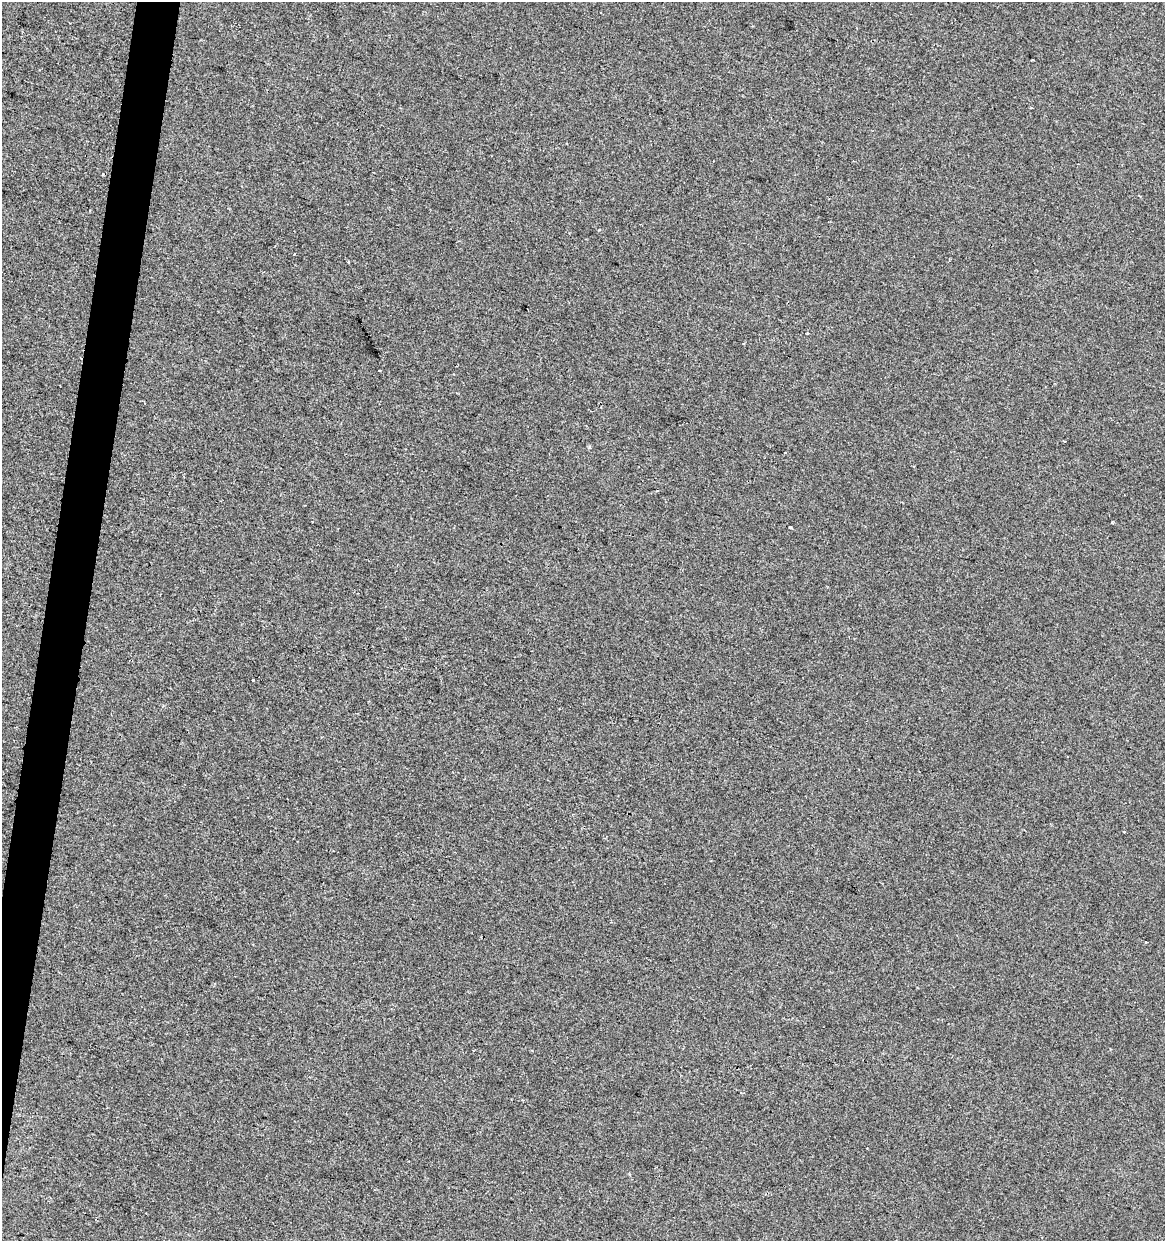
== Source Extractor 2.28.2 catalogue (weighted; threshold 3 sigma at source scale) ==
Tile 7 of 4 x 4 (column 3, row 2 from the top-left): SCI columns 2610-3772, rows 2477-3715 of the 5159 x 4960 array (HDU 1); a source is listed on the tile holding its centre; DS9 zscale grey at full resolution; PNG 1167 x 1243 px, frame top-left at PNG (2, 2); no overlay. Shown black and unused: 3% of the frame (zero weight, under 2 of 3 exposures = <1% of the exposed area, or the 3 px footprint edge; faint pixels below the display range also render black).
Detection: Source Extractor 2.28.2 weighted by HDU 2 'WHT'; one run over the whole footprint, this tile lists its part. Background -6.83e-05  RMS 0.0042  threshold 0.019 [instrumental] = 3 sigma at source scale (4.5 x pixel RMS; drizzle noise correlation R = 1.50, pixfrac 1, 0.0396/0.0396 arcsec/px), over >= 5 px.
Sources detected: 11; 3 cosmic-ray / hot-pixel residue — not listed; the other 8 listed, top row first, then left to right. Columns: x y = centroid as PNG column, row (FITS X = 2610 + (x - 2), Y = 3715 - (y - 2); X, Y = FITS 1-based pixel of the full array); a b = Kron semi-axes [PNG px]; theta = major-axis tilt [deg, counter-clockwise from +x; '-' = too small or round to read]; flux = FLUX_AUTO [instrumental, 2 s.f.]
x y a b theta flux
90 211 3 2 - 0.53
349 261 3 3 - 0.74
1065 441 3 2 - 0.62
785 453 3 2 - 0.37
1112 523 3 2 - 0.44
790 528 4 2 - 0.47
253 680 2 2 - 0.33
1146 942 3 2 - 0.48